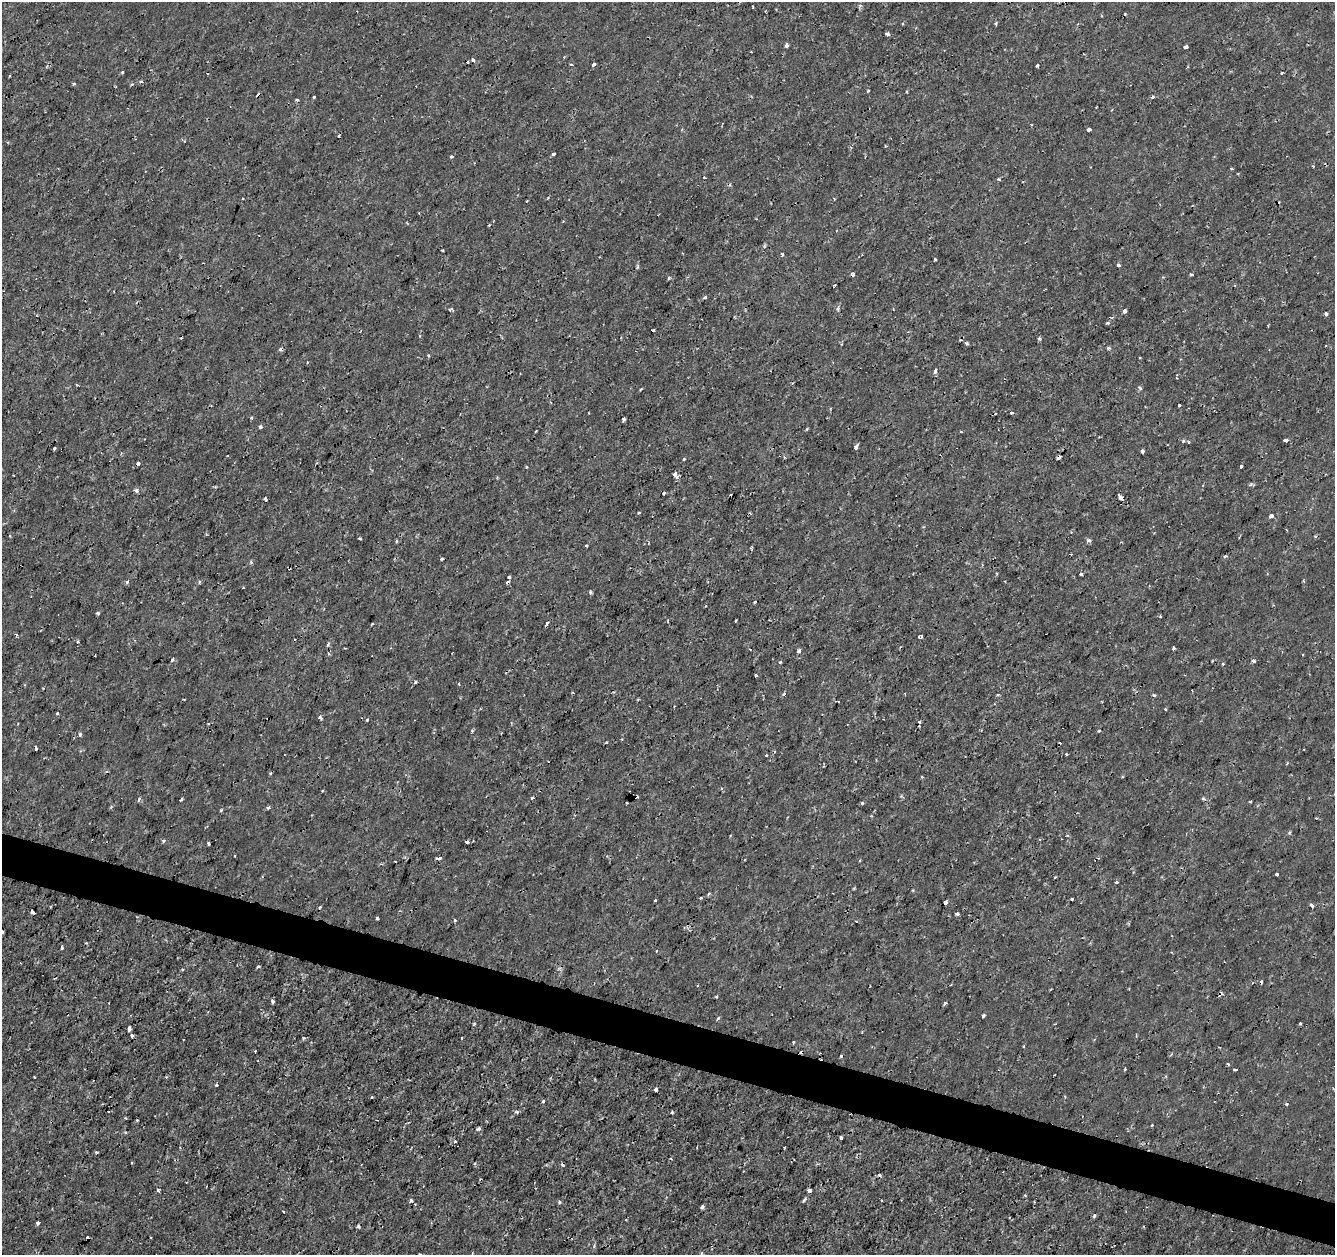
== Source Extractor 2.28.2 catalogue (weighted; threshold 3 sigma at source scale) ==
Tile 6 of 4 x 4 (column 2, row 2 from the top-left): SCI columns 1334-2666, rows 2722-3974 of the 5339 x 5501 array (HDU 1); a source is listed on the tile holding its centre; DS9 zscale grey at full resolution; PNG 1337 x 1257 px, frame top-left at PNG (2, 2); no overlay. Shown black and unused: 4% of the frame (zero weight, under 2 of 3 exposures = <1% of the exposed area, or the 3 px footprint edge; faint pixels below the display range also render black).
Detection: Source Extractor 2.28.2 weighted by HDU 2 'WHT'; one run over the whole footprint, this tile lists its part. Background 1.78e-04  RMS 0.0011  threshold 0.00517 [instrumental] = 3 sigma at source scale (4.5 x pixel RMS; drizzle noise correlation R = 1.50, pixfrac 1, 0.0396/0.0396 arcsec/px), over >= 5 px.
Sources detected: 213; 28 cosmic-ray / hot-pixel residue — not listed; the other 185 listed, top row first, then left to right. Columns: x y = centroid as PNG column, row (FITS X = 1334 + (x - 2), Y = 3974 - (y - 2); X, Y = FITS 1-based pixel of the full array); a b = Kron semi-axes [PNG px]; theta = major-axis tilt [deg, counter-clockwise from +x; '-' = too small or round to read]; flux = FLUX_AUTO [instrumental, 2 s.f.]
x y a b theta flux
860 5 5 4 - 0.19
996 23 4 3 - 0.13
902 24 3 2 - 0.19
888 34 4 4 - 0.27
786 46 4 3 - 0.31
1186 47 4 3 - 0.54
473 60 4 3 - 0.34
593 64 3 3 - 0.33
571 65 3 3 - 0.18
1037 65 4 3 - 0.26
122 72 3 3 - 0.15
1282 73 3 2 - 0.12
141 82 4 3 - 0.28
74 83 4 4 - 0.14
868 91 3 3 - 0.11
314 97 3 3 - 0.3
1152 97 5 3 - 0.15
297 100 4 3 - 0.21
1089 129 4 3 - 0.42
339 136 3 2 - 0.097
553 154 3 3 - 0.35
451 157 4 3 - 0.17
1313 166 3 2 - 0.11
1232 169 3 2 - 0.15
999 179 4 3 - 0.18
527 201 2 2 - 0.079
442 250 3 2 - 0.13
782 254 5 3 - 0.14
935 259 3 2 - 0.12
1118 265 4 3 - 0.22
638 266 6 4 89 0.17
1191 275 5 3 - 0.14
705 297 4 3 - 0.46
838 308 6 4 84 0.21
451 309 7 4 -35 0.18
1125 311 4 3 - 0.68
1326 314 4 3 - 0.32
1108 323 5 3 - 0.18
653 330 4 3 - 0.68
1039 338 4 4 - 0.18
967 343 4 3 - 0.21
1108 348 5 4 - 0.16
428 356 3 3 - 0.16
935 371 5 3 - 0.42
1140 388 5 3 - 0.15
641 389 3 2 - 0.1
1179 405 3 3 - 0.34
1011 412 4 3 - 0.17
624 419 4 3 - 0.25
260 427 4 3 - 0.43
961 432 3 2 - 0.092
1286 440 4 3 - 0.61
1183 441 4 4 - 0.15
1189 442 4 3 - 0.11
856 446 5 3 - 0.69
54 448 3 2 - 0.14
1142 451 4 3 - 0.52
1058 457 5 3 - 0.4
684 459 3 3 - 0.24
1241 466 3 3 - 0.16
675 475 5 4 - 0.73
136 490 4 3 - 0.59
1121 498 4 4 - 1.4
265 499 4 3 - 0.32
639 513 3 3 - 0.13
1271 516 4 3 - 0.52
1315 536 5 3 - 0.12
360 538 3 3 - 0.18
1089 540 5 4 - 0.27
586 546 3 2 - 0.14
1225 556 5 4 - 0.16
442 559 3 2 - 0.18
1081 574 4 3 - 0.34
509 577 3 3 - 0.18
127 582 4 3 - 0.24
199 582 5 3 - 0.13
590 592 4 4 - 0.18
755 602 3 2 - 0.12
98 613 4 3 - 0.16
1160 616 3 3 - 0.12
547 623 4 3 - 0.72
372 624 3 2 - 0.11
921 637 4 3 - 0.35
78 642 4 4 - 0.16
328 644 4 4 - 0.26
1173 648 4 3 - 0.38
799 651 4 3 - 0.55
328 653 4 3 - 0.14
172 659 4 3 - 0.3
1253 661 5 4 - 0.24
780 662 3 3 - 0.12
1223 664 3 3 - 0.13
756 675 3 3 - 0.23
415 682 4 3 - 0.31
459 684 4 2 - 0.089
784 694 4 4 - 0.17
1154 695 4 3 - 0.17
1165 709 3 2 - 0.089
57 713 4 3 - 0.15
320 717 6 3 -46 0.18
367 720 3 3 - 0.12
1099 731 3 3 - 0.13
80 734 4 4 - 0.19
622 739 4 3 - 0.083
607 742 3 2 - 0.084
36 749 3 3 - 0.66
1066 754 3 2 - 0.15
270 773 3 3 - 0.11
721 789 3 3 - 0.15
139 799 6 3 74 0.2
1203 799 5 4 - 0.21
181 800 4 3 - 0.24
1250 802 3 2 - 0.12
862 803 3 3 - 0.28
268 808 3 3 - 0.38
221 810 3 3 - 0.15
164 841 3 3 - 0.44
208 844 3 3 - 0.17
437 858 3 3 - 0.16
440 858 3 3 - 0.17
860 860 4 2 - 0.13
395 861 3 2 - 0.11
1277 874 3 3 - 0.32
1055 877 4 2 - 0.094
1116 882 3 3 - 0.29
708 893 3 3 - 0.29
701 898 3 2 - 0.17
1072 899 3 2 - 0.14
655 900 3 3 - 0.25
946 902 4 3 - 0.53
1312 905 4 3 - 0.9
320 907 3 2 - 0.13
32 912 4 3 - 0.94
957 914 3 3 - 0.37
377 918 3 3 - 0.19
455 920 3 3 - 0.36
856 921 3 2 - 0.083
2 932 4 3 - 0.67
62 948 3 3 - 0.37
258 966 4 3 - 0.18
182 969 3 2 - 0.12
716 996 3 3 - 0.17
272 1001 5 3 - 0.2
945 1003 5 3 - 0.17
983 1015 3 3 - 0.37
718 1018 5 3 - 0.12
1300 1023 3 3 - 0.13
129 1029 4 3 - 0.59
132 1036 3 3 - 0.29
303 1038 5 4 - 0.16
462 1038 3 2 - 0.15
793 1042 3 3 - 0.19
841 1056 3 3 - 0.15
1228 1064 3 3 - 0.21
1125 1069 3 3 - 0.16
34 1077 3 2 - 0.11
216 1085 3 3 - 0.19
655 1090 4 3 - 1.3
372 1097 3 3 - 0.26
543 1101 3 3 - 0.18
102 1104 3 2 - 0.08
1286 1104 3 3 - 0.23
517 1112 5 4 - 0.19
672 1112 4 3 - 0.12
125 1118 4 3 - 0.088
1152 1125 3 2 - 0.23
479 1128 4 3 - 0.3
125 1133 5 3 - 0.13
841 1138 3 3 - 0.49
455 1141 4 3 - 0.21
132 1163 3 3 - 0.13
563 1165 4 3 - 0.24
879 1175 4 3 - 0.22
809 1190 4 3 - 0.79
159 1191 4 3 - 0.26
1025 1196 4 3 - 0.099
804 1200 5 3 - 0.24
882 1200 3 2 - 0.094
559 1202 4 3 - 0.18
702 1206 4 3 - 0.37
283 1212 3 2 - 0.18
1094 1216 5 3 - 0.23
38 1223 3 3 - 0.39
359 1227 3 3 - 0.28
420 1254 3 2 - 0.21
Overlapping masked pixels (flux is a lower limit): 1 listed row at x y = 1058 457
Isophote crosses this tile's border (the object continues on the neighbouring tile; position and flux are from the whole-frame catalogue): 2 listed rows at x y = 2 932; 420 1254
Unlisted compact peaks at least as high as the median listed source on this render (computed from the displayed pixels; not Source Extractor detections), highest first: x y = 669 278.